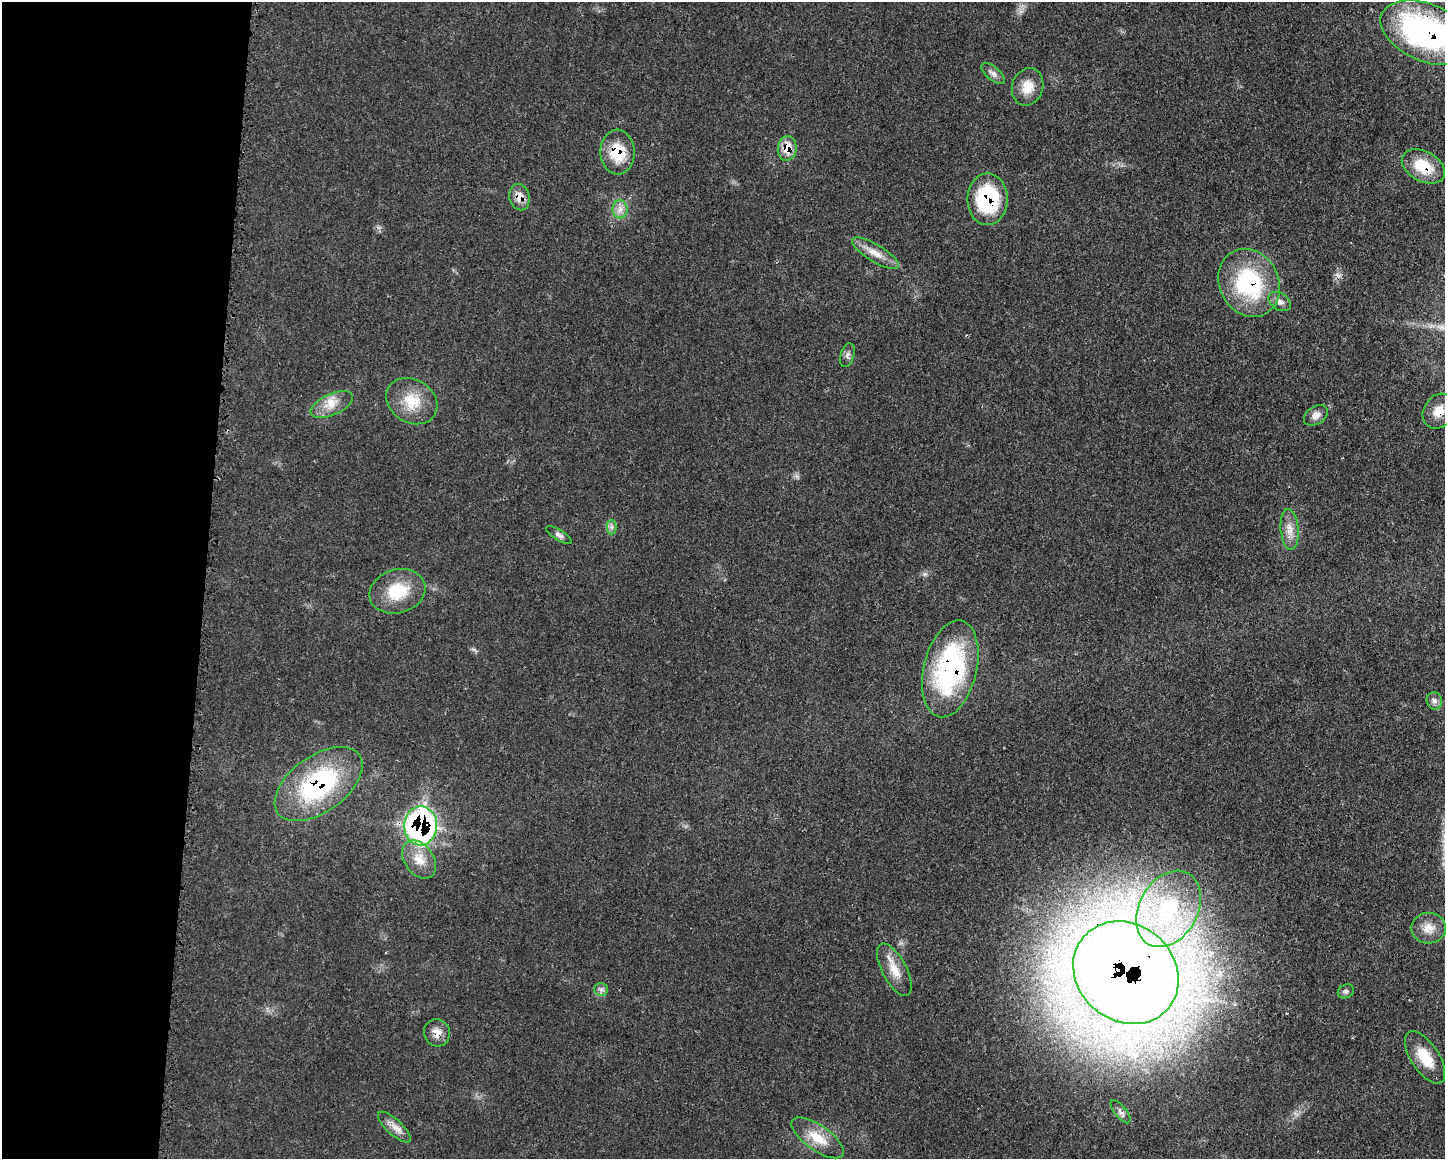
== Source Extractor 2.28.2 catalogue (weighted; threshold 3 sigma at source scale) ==
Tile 4 of 3 x 4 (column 1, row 2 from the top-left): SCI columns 114-1556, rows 2323-3479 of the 4674 x 4642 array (HDU 1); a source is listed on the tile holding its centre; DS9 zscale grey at full resolution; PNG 1447 x 1161 px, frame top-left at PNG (2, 2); each listed source drawn as its Kron ellipse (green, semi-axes under 4 px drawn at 4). Shown black and unused: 14% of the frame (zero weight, under 3 of 4 exposures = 1% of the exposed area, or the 3 px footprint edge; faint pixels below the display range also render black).
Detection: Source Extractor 2.28.2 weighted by HDU 2 'WHT'; one run over the whole footprint, this tile lists its part. Background 0.021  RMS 0.0023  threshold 0.0102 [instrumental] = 3 sigma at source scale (4.5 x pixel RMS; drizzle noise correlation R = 1.50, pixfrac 1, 0.05/0.05 arcsec/px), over >= 5 px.
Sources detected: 38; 1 inside a brighter listed object's ellipse — not listed separately; the other 37 listed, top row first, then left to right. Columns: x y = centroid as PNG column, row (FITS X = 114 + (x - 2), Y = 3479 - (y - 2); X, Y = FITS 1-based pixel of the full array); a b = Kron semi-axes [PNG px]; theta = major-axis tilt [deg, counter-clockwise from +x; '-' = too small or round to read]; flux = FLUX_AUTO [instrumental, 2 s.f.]
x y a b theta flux
1427 33 49 28 -22 59
993 73 14 6 -41 1
1028 87 19 15 71 3.9
787 148 12 9 82 3.6
617 152 22 17 -88 7.4
1423 166 23 15 -29 7.5
519 197 13 10 -77 2.4
988 199 26 20 89 19
620 209 9 7 89 1.4
875 253 27 8 -31 3
1249 283 35 30 -62 24
1279 302 12 8 -33 1.3
847 355 12 6 73 0.89
412 401 27 21 -31 6.6
332 404 23 10 24 3.3
1439 411 18 15 59 3.2
1316 415 13 9 33 1.3
611 527 7 5 89 0.62
1290 530 20 9 -85 2.5
559 535 14 5 -32 0.88
397 591 28 21 16 8.6
950 669 49 26 77 39
1434 701 9 7 -69 0.9
319 784 50 28 36 30
421 826 19 16 88 60
419 859 21 14 -54 4.1
1168 909 41 29 60 23
1429 928 17 15 1 3.1
894 970 29 12 -62 4
1126 973 55 48 -40 700
601 989 7 6 - 0.75
1346 991 8 6 24 0.61
437 1033 14 13 - 2.2
1425 1057 30 14 -57 6.3
1120 1112 14 6 -51 1.1
394 1127 21 7 -43 1.9
818 1138 30 12 -35 5.2
Overlapping masked pixels (flux is a lower limit): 13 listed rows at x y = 1427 33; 787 148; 617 152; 1423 166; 519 197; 988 199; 1249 283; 1439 411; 950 669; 319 784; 421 826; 1126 973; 437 1033
Isophote crosses this tile's border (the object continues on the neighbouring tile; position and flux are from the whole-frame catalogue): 1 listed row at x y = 1427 33